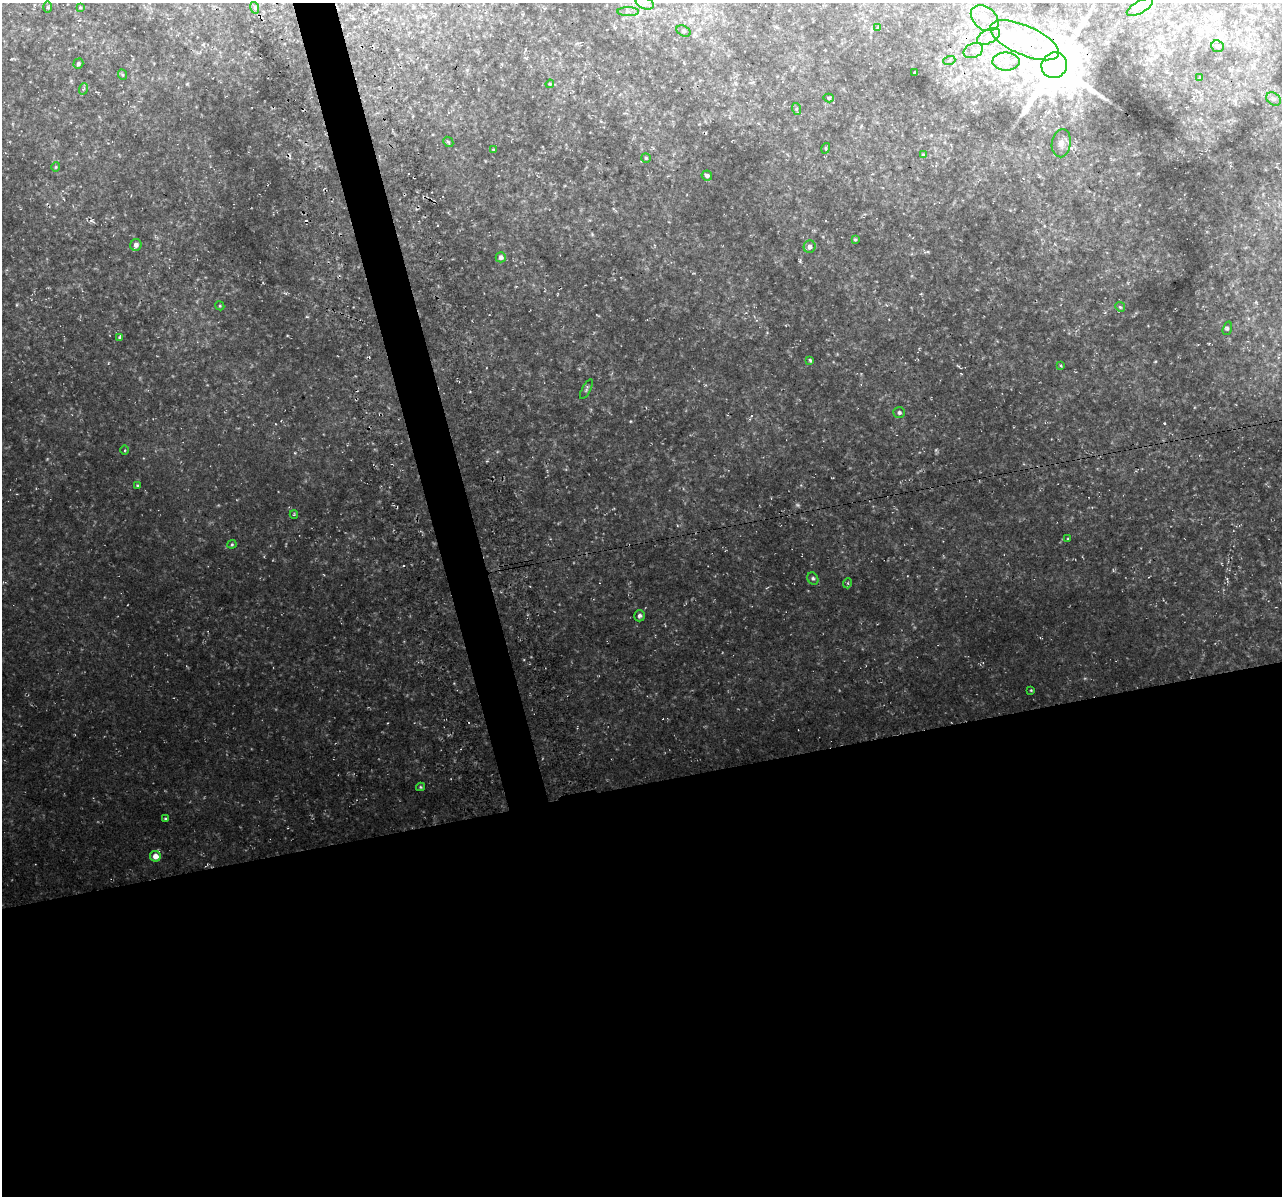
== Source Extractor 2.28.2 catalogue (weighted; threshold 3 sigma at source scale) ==
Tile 15 of 4 x 4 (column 3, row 4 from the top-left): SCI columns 2617-3896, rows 109-1302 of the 5224 x 4944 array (HDU 1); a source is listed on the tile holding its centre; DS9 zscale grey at full resolution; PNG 1284 x 1198 px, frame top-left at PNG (2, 3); each listed source drawn as its Kron ellipse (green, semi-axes under 4 px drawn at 4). Shown black and unused: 37% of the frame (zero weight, under 3 of 4 exposures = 3% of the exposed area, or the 3 px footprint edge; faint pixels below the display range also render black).
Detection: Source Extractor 2.28.2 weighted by HDU 2 'WHT'; one run over the whole footprint, this tile lists its part. Background 0.0506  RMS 0.009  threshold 0.0405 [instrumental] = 3 sigma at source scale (4.5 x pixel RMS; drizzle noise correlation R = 1.50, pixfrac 1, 0.0396/0.0396 arcsec/px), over >= 5 px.
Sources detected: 64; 1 too faint to see at this stretch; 2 inside a brighter object's white glare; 1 cosmic-ray / hot-pixel residue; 1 long thin detection or spike segment (spike, bleed or trail) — neither listed nor drawn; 2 inside a brighter listed object's ellipse — not listed separately; the other 57 listed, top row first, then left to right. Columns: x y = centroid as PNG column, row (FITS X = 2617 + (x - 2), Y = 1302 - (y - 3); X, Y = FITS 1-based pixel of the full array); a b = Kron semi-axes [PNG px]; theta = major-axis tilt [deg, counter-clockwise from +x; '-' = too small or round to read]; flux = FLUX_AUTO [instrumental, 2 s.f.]
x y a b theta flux
645 3 9 5 -20 3.7
47 7 5 4 - 1.1
80 7 4 4 - 0.85
1140 7 14 6 28 6.2
255 8 6 4 -72 1.3
628 12 11 4 -1 2.6
985 18 15 11 -39 10
878 28 4 4 - 1.1
683 31 7 5 -26 1.8
989 36 12 7 29 5.6
1024 40 37 14 -23 79
1218 46 6 5 - 3.1
973 50 10 7 25 4.2
949 61 6 4 19 1.4
1006 62 13 9 1 7.6
78 64 5 4 - 1.6
1054 65 13 12 - 4700
915 73 3 3 - 1.4
123 75 5 3 - 0.97
1200 78 3 3 - 1.2
550 84 4 4 - 0.98
83 89 6 3 70 1.2
829 98 5 4 - 1.4
1274 99 8 6 -35 2.5
797 109 6 4 -71 1.3
448 142 6 4 -43 1.1
1061 143 14 9 81 5.9
826 148 5 3 - 0.86
493 150 3 2 - 0.69
923 155 4 4 - 1
646 158 5 4 - 1.2
56 167 4 4 - 0.87
707 176 5 5 - 2.5
855 240 4 4 - 1
136 245 6 5 - 3.6
810 247 6 6 - 4
501 257 5 5 - 3.2
220 306 5 3 - 0.83
1120 307 5 4 - 1.2
1227 328 7 3 71 1.6
120 337 4 3 - 1.2
810 360 3 3 - 1.3
1061 366 4 3 - 1
586 389 11 3 61 1.6
899 412 6 5 - 2.3
125 450 5 3 - 0.94
137 485 4 3 - 0.9
294 514 4 4 - 0.84
1068 539 3 3 - 0.84
232 544 4 4 - 1.1
813 579 6 5 - 1.7
848 583 5 3 - 0.93
639 616 6 5 - 2
1031 690 3 3 - 0.73
420 787 4 4 - 1
165 819 4 3 - 1.4
155 856 5 5 - 7.1
Overlapping masked pixels (flux is a lower limit): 1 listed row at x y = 1054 65
Isophote crosses this tile's border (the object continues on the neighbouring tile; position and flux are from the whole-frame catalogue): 1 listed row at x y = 645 3
Unlisted compact peaks at least as high as the median listed source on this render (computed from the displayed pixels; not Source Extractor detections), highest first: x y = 1164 423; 630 421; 936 450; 1155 361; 958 366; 295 453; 487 461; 524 660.